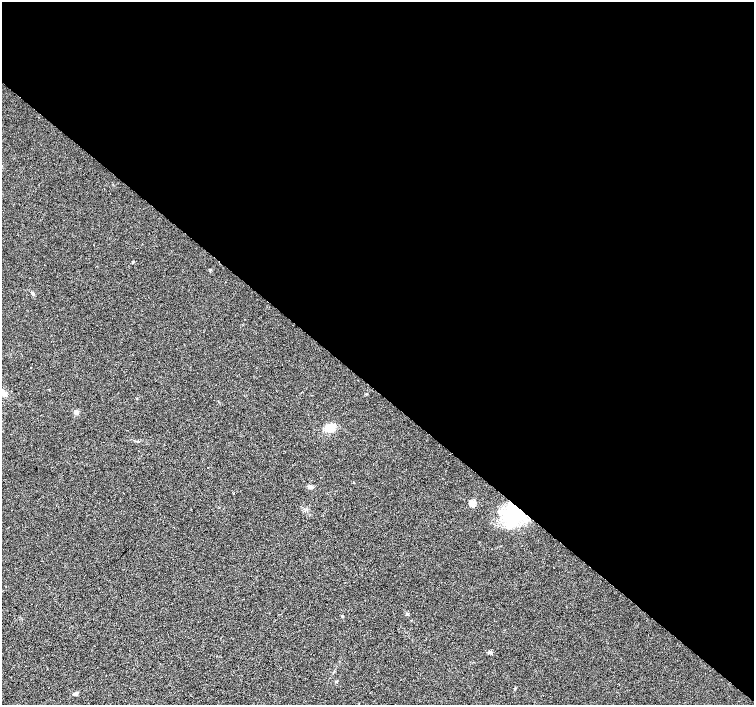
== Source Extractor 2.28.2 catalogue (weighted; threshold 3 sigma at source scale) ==
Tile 3 of 4 x 4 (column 3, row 1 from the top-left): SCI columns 3009-4511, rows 4454-5859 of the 6013 x 6028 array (HDU 1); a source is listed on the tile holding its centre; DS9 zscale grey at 2 x 2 block average (1 PNG px = mean of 2 x 2 image px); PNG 756 x 707 px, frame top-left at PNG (2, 2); no overlay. Shown black and unused: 56% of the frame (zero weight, under 2 of 3 exposures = <1% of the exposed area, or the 3 px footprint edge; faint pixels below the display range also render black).
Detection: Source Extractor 2.28.2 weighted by HDU 2 'WHT'; one run over the whole footprint, this tile lists its part. Background 0.0219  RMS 0.0061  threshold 0.0273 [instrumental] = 3 sigma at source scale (4.5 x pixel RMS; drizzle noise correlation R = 1.50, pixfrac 1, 0.0396/0.0396 arcsec/px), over >= 5 px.
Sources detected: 13; all 13 listed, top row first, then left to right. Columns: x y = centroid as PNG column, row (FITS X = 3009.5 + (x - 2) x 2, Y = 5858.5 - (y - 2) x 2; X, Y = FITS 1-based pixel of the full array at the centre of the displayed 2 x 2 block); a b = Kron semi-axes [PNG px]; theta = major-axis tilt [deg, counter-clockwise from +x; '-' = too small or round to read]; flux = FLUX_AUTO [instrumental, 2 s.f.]
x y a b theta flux
133 262 3 3 - 1.5
32 293 6 3 -41 2.1
31 368 2 2 - 0.76
3 393 9 5 -68 6.1
76 412 5 5 - 4.5
330 428 8 6 19 23
310 487 6 4 -6 3.3
472 503 3 3 - 38
513 516 24 20 -84 78
407 614 3 2 - 1.2
490 652 5 4 - 2.9
515 688 3 3 - 1.1
75 694 5 3 - 3.1
Overlapping masked pixels (flux is a lower limit): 1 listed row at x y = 513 516
Diffuse or blended objects may show on this block-average render without a row.